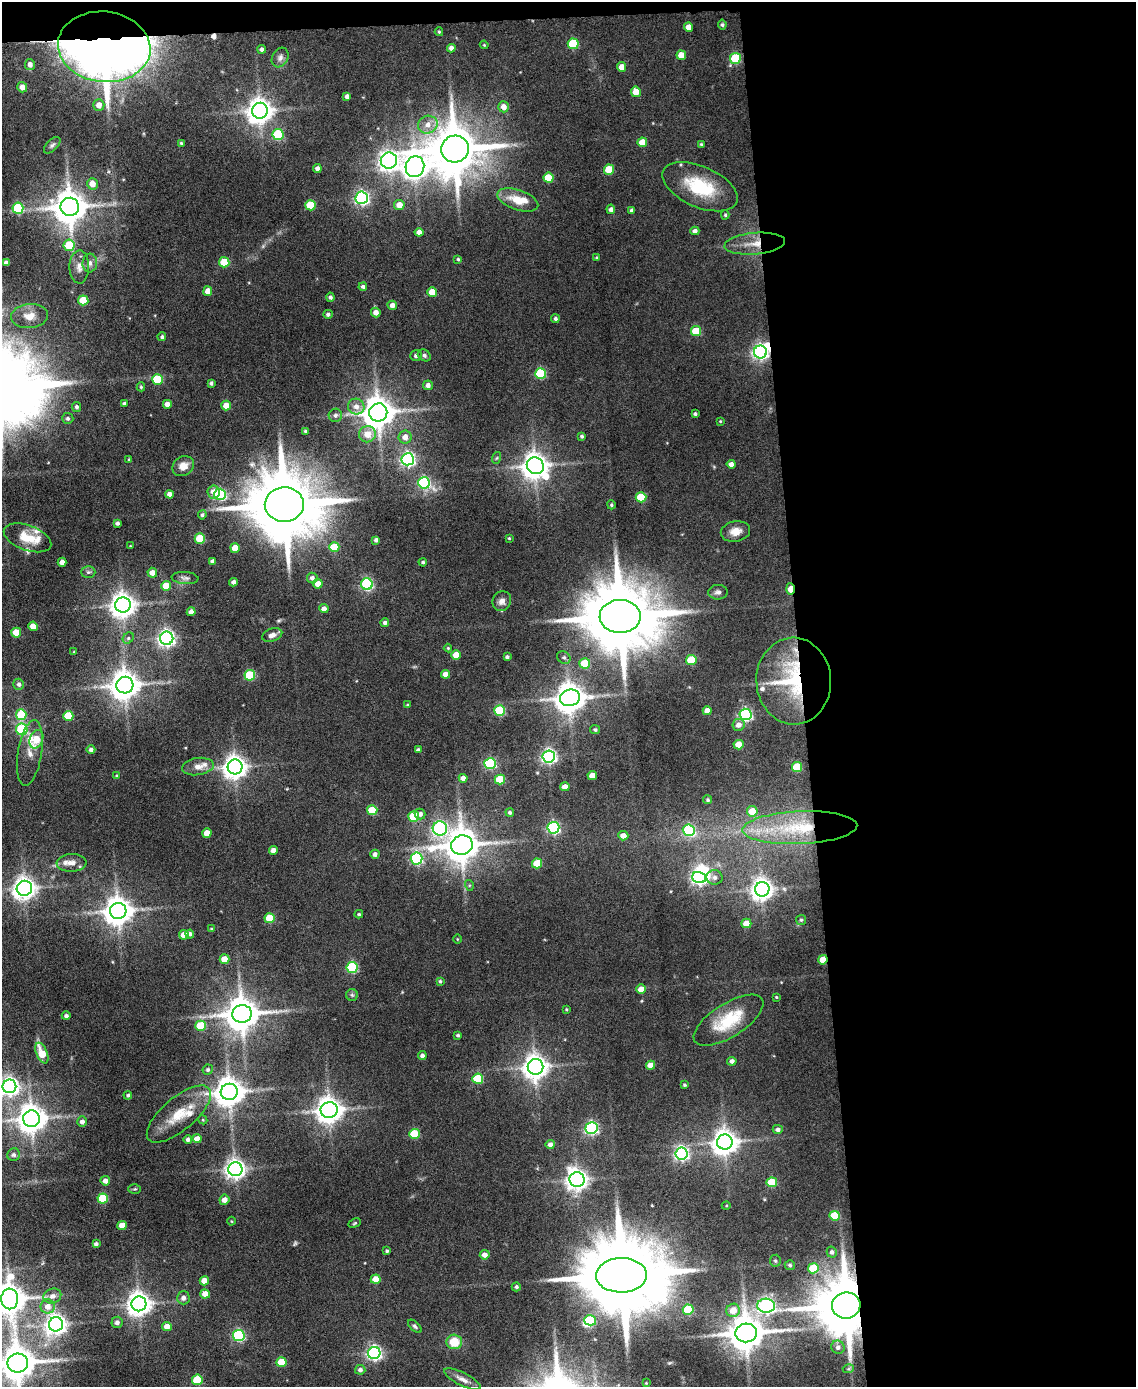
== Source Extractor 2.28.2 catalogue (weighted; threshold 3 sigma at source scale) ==
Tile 4 of 4 x 3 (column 4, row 1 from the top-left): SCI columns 3401-4534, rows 3003-4387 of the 4534 x 4512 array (HDU 1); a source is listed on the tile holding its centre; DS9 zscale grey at full resolution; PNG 1138 x 1389 px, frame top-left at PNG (2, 2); each listed source drawn as its Kron ellipse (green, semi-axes under 4 px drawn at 4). Shown black and unused: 31% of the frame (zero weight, under 4 of 8 exposures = <1% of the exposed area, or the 3 px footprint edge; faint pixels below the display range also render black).
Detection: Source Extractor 2.28.2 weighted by HDU 2 'WHT'; one run over the whole footprint, this tile lists its part. Background 0.0942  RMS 0.0056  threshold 0.0228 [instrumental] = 3 sigma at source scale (4.09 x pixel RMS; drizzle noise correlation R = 1.36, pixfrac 0.8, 0.05/0.05 arcsec/px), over >= 5 px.
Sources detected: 305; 3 too faint to see at this stretch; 3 inside a brighter object's white glare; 1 cosmic-ray / hot-pixel residue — neither listed nor drawn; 8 inside a brighter listed object's ellipse — not listed separately; the other 290 listed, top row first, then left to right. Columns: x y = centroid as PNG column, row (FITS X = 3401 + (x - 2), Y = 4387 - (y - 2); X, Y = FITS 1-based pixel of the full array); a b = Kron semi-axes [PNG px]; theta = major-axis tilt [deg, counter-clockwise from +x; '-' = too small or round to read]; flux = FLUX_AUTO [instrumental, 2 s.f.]
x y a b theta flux
722 25 5 4 - 0.96
688 27 4 4 - 3.8
439 32 4 3 - 0.65
573 44 5 5 - 28
484 45 4 4 - 0.55
104 47 46 35 -6 1100
451 48 4 4 - 2.4
262 49 4 4 - 1.8
681 55 5 4 - 5.7
280 57 10 7 61 2.3
735 58 5 5 - 33
30 64 5 5 - 2.8
622 67 5 4 - 5.1
22 87 5 5 - 4
636 92 5 4 - 6.7
347 96 4 4 - 1.6
99 105 6 5 - 4.1
504 107 5 5 - 4.6
260 111 8 8 - 560
428 125 10 8 22 4.5
278 134 5 5 - 35
642 142 5 5 - 7.8
181 143 3 3 - 0.65
701 144 3 3 - 0.77
52 145 10 5 45 1.4
455 149 14 13 - 2900
389 161 8 8 - 300
415 167 10 9 - 550
317 168 4 4 - 2.1
609 170 5 5 - 16
548 178 5 5 - 15
92 184 5 5 - 5.3
700 187 40 20 -24 29
362 198 6 6 - 140
518 200 21 10 -19 10
310 205 5 5 - 17
399 205 5 5 - 5.2
70 207 9 9 - 1200
18 208 5 5 - 40
611 209 4 4 - 1.8
632 211 4 4 - 1.6
725 215 4 4 - 0.69
695 231 4 4 - 1.9
419 232 4 4 - 2.9
755 244 30 11 5 9.9
69 245 5 5 - 21
597 258 3 3 - 0.95
458 259 4 4 - 0.67
224 262 5 5 - 18
6 263 4 4 - 1.8
90 263 9 7 83 2.3
79 267 16 10 89 4.2
363 287 4 4 - 1.4
208 291 5 4 - 5.8
432 292 5 5 - 11
330 297 4 4 - 1.4
83 300 5 5 - 14
392 305 5 4 - 2.8
376 312 5 4 - 3.4
328 314 5 4 - 1.2
30 316 18 12 5 6.9
555 319 4 4 - 1.1
696 331 5 5 - 18
162 337 4 4 - 1.1
760 352 6 6 - 180
424 355 7 5 -33 1.3
416 356 5 5 - 1.6
541 374 5 5 - 39
157 379 5 5 - 23
211 383 4 3 - 1.2
428 385 5 5 - 2.4
141 387 4 4 - 0.68
124 404 4 4 - 1.3
167 404 4 4 - 3.8
226 406 5 5 - 7.1
77 407 5 4 - 1.3
356 407 8 7 - 3.1
378 412 9 9 - 1100
695 414 4 3 - 1.1
335 415 7 6 - 1.3
68 418 5 5 - 1.3
720 421 4 3 - 0.46
305 431 3 3 - 0.75
367 434 8 8 - 6.4
582 436 4 4 - 0.98
405 437 6 6 - 3.8
496 458 6 4 69 0.72
129 459 4 3 - 0.49
408 459 6 6 - 140
731 464 4 4 - 2.9
183 466 11 9 33 5.3
535 466 9 8 - 630
424 483 6 5 - 69
214 492 6 6 - 4.1
169 494 4 4 - 2.8
220 494 6 6 - 65
641 497 5 5 - 20
284 505 20 17 -1 6100
611 505 4 4 - 0.82
202 515 4 4 - 1.1
117 523 4 3 - 1.4
735 531 15 10 10 5
28 538 25 12 -20 11
509 538 4 4 - 0.59
200 539 5 5 - 19
376 540 4 4 - 1.4
130 546 3 2 - 0.35
334 547 5 5 - 15
235 548 5 4 - 7.1
212 561 4 4 - 1.7
62 562 4 4 - 3.2
423 562 4 3 - 0.99
88 572 7 5 -1 1.2
152 573 5 5 - 4.3
185 578 13 6 -4 1.9
312 578 5 5 - 2.2
233 582 4 4 - 2
318 584 5 4 - 5.1
367 584 6 6 - 73
166 586 5 5 - 11
790 589 5 4 - 14
718 592 9 7 1 1.9
502 601 10 9 - 3
123 605 7 7 - 560
324 609 4 4 - 3.3
191 612 4 4 - 3.2
620 616 20 16 -1 6300
385 623 4 4 - 1.2
33 626 5 4 - 6.6
16 633 5 5 - 11
272 635 10 6 18 2.5
128 638 6 5 - 1
167 638 6 6 - 210
448 648 4 4 - 0.57
74 652 3 3 - 0.42
456 655 5 5 - 7.6
507 657 4 3 - 1.1
564 657 7 6 - 1.3
691 660 5 5 - 21
585 663 5 5 - 19
445 674 4 4 - 3.5
250 675 5 5 - 32
794 681 43 37 -87 49
19 684 5 5 - 1.4
125 685 8 8 - 860
570 698 10 8 16 890
407 705 4 3 - 0.48
500 711 5 5 - 33
707 711 4 4 - 5.1
746 714 6 6 - 93
21 715 5 5 - 25
68 716 5 5 - 19
739 725 6 6 - 3.1
22 729 6 5 - 37
595 730 5 4 - 0.94
36 739 9 6 68 11
739 745 5 5 - 9.6
91 750 4 4 - 1.5
418 750 4 3 - 0.75
30 753 33 12 81 6.5
549 756 6 6 - 150
490 763 5 5 - 58
198 767 16 8 9 4.5
235 767 7 7 - 500
797 767 5 5 - 22
592 775 5 4 - 5.6
116 776 4 3 - 0.57
463 778 4 4 - 3.6
500 779 5 5 - 21
565 787 4 4 - 4.8
708 800 4 4 - 0.83
372 810 5 5 - 19
752 811 5 5 - 9.4
510 812 4 4 - 1.2
420 814 5 5 - 2.2
414 816 5 5 - 22
440 828 7 7 - 110
553 828 6 6 - 89
800 828 57 16 2 39
689 830 6 6 - 57
207 833 4 4 - 6.8
623 836 5 4 - 4.4
462 845 11 9 13 1200
273 850 4 4 - 3.3
375 854 4 4 - 1.9
416 859 6 6 - 78
72 863 15 9 2 3.8
537 863 5 5 - 17
699 877 7 5 -18 130
714 877 8 7 - 2.1
469 885 5 3 - 0.62
24 888 8 7 - 440
762 889 7 7 - 410
118 911 8 8 - 780
359 914 4 3 - 0.77
270 918 5 5 - 18
801 920 5 5 - 0.83
746 923 5 4 - 7.1
212 929 4 4 - 0.7
190 934 4 4 - 1.5
184 935 5 5 - 7.3
457 939 4 3 - 0.44
225 959 5 4 - 9.2
823 960 5 4 - 11
352 967 5 5 - 48
440 981 4 4 - 0.91
641 989 5 4 - 6.8
352 995 6 6 - 1.1
776 997 3 2 - 0.5
566 1009 3 3 - 0.59
242 1014 10 9 - 1200
66 1016 4 4 - 1.5
729 1020 40 16 32 23
201 1026 5 5 - 19
458 1035 4 3 - 0.96
42 1053 11 5 -68 12
422 1056 4 4 - 1.8
732 1061 4 4 - 2.1
651 1065 5 4 - 5.6
535 1067 8 7 - 550
208 1070 5 5 - 1.2
478 1079 5 5 - 29
685 1085 4 4 - 0.75
9 1086 7 7 - 270
229 1092 8 8 - 860
128 1095 4 4 - 0.95
329 1110 8 8 - 630
179 1114 39 16 40 17
32 1119 8 8 - 790
203 1120 5 3 - 0.57
82 1122 5 5 - 2.2
591 1128 6 6 - 110
778 1129 5 4 - 2
414 1134 5 5 - 22
188 1139 4 4 - 1.7
197 1139 4 4 - 5.8
725 1142 8 7 - 570
550 1145 4 4 - 2.2
681 1154 6 6 - 130
14 1155 6 6 - 1.5
235 1169 7 7 - 320
577 1180 7 7 - 370
105 1181 5 5 - 2.8
772 1182 5 5 - 23
135 1189 6 5 - 0.75
103 1198 5 5 - 25
224 1200 5 5 - 3.1
726 1206 4 3 - 0.45
835 1216 5 5 - 19
232 1221 4 3 - 0.46
355 1223 6 4 28 0.73
122 1225 5 4 - 7.9
96 1244 4 3 - 1.3
387 1251 4 3 - 0.91
832 1252 5 5 - 1.4
485 1255 5 4 - 3.2
775 1261 6 5 - 1.1
790 1265 5 5 - 1
813 1268 5 5 - 20
621 1275 25 17 2 9700
376 1279 5 4 - 8.9
204 1281 4 4 - 6.6
516 1287 4 4 - 1.3
205 1294 5 4 - 5.5
52 1296 9 7 22 2.6
183 1298 6 6 - 2.4
10 1299 10 8 89 990
139 1304 7 7 - 530
846 1305 14 13 - 4300
48 1306 7 7 - 4
766 1306 9 7 -5 180
688 1310 5 5 - 26
733 1310 7 6 - 7.6
590 1320 6 5 - 25
117 1322 5 5 - 2.2
56 1324 7 7 - 350
167 1326 5 4 - 5.3
415 1326 8 4 -43 1.2
746 1333 10 9 - 1500
239 1335 5 5 - 65
454 1342 8 7 - 11
838 1347 7 6 - 1.8
374 1353 6 6 - 150
281 1362 5 4 - 11
18 1363 10 9 - 1400
848 1369 6 3 17 0.59
360 1370 5 4 - 1.8
462 1379 20 6 -27 3.4
197 1380 5 5 - 28
646 1383 3 3 - 0.41
Overlapping masked pixels (flux is a lower limit): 8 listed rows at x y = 104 47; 755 244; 760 352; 790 589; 794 681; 800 828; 823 960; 846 1305
Isophote crosses this tile's border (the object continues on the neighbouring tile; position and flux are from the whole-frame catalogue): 3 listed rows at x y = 9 1086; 10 1299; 18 1363